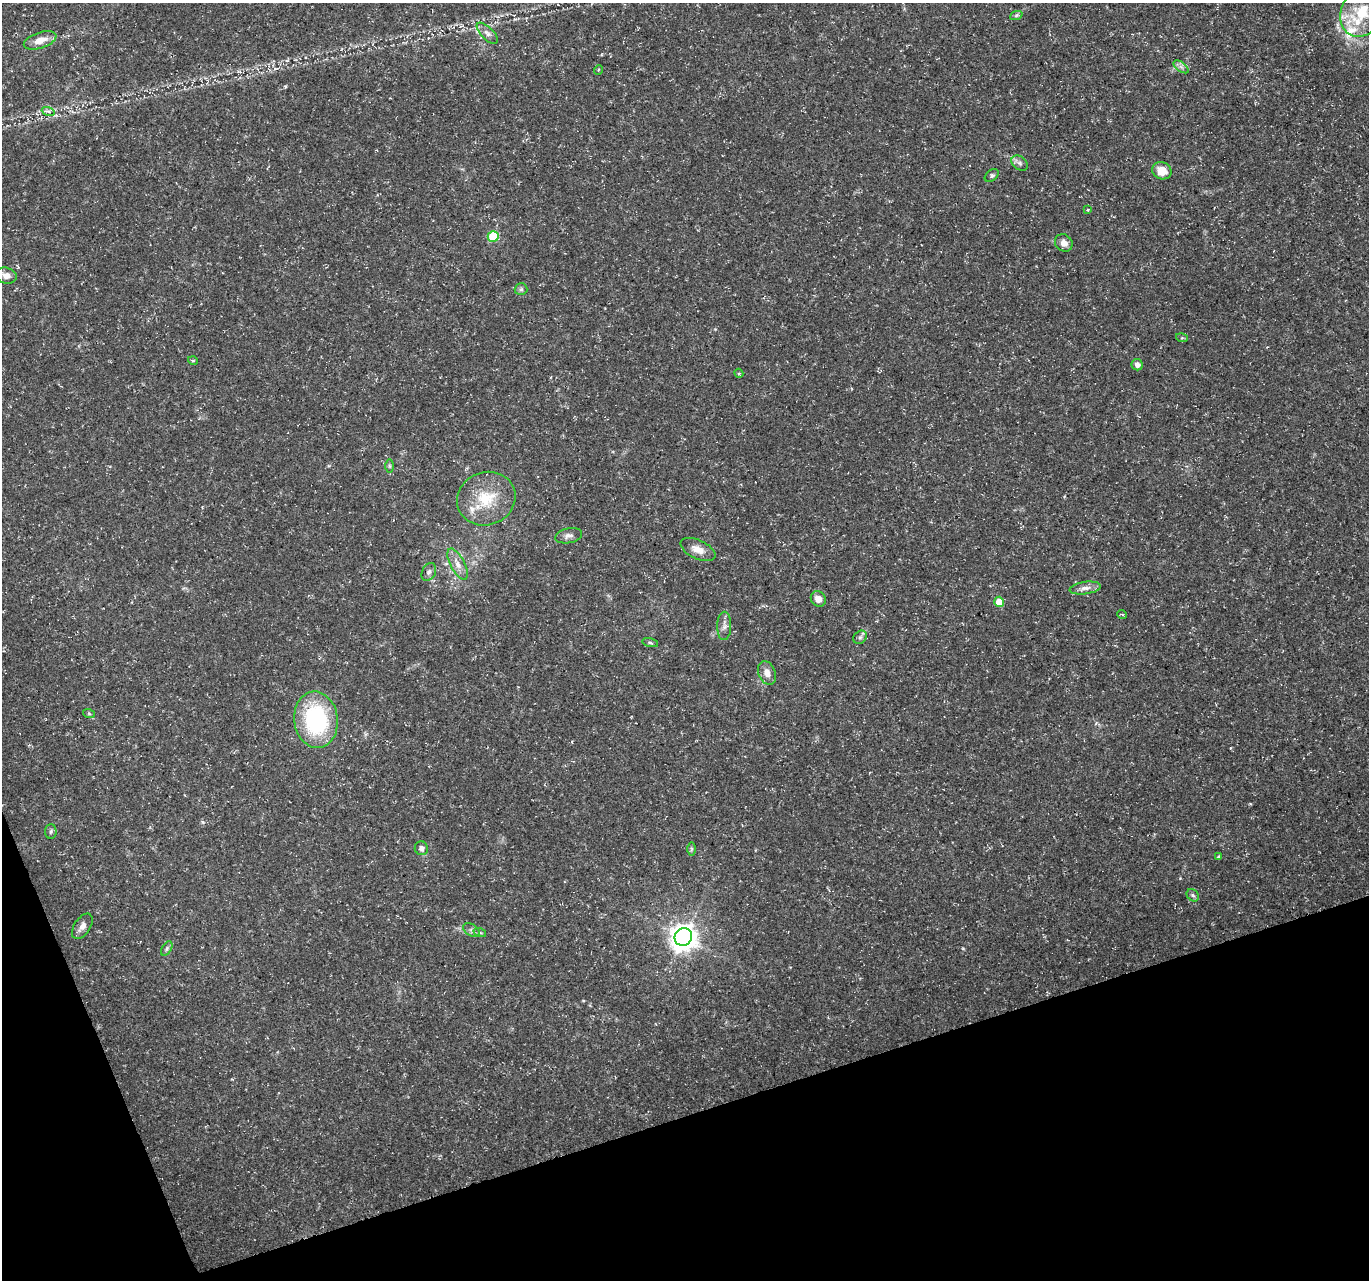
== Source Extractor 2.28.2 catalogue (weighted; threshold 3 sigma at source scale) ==
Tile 14 of 4 x 4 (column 2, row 4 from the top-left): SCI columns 1370-2736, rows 127-1404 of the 5471 x 5308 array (HDU 1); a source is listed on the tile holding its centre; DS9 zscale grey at full resolution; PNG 1371 x 1282 px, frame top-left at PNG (2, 3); each listed source drawn as its Kron ellipse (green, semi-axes under 4 px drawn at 4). Shown black and unused: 16% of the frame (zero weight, under 3 of 5 exposures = <1% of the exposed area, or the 3 px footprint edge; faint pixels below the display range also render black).
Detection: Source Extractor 2.28.2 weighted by HDU 2 'WHT'; one run over the whole footprint, this tile lists its part. Background 0.0211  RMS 0.0032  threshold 0.0145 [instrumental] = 3 sigma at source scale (4.5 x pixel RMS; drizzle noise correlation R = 1.50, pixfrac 1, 0.0396/0.0396 arcsec/px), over >= 5 px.
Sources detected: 50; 1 cosmic-ray / hot-pixel residue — neither listed nor drawn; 4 inside a brighter listed object's ellipse — not listed separately; the other 45 listed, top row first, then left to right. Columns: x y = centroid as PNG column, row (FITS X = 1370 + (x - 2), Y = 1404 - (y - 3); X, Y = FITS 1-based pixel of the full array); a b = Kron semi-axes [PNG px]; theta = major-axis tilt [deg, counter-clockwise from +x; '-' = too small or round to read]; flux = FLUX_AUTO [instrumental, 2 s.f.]
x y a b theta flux
1362 12 26 21 62 10
1016 16 6 4 20 0.51
487 33 13 6 -45 1.6
40 40 17 8 18 3.7
1181 67 9 4 -37 1
598 70 5 3 - 0.25
48 111 7 4 -19 0.61
1020 163 9 6 -41 0.93
1162 171 10 8 -22 4.4
992 176 8 5 38 0.69
1088 210 4 3 - 0.26
493 236 5 5 - 17
1064 243 9 8 - 2.4
6 276 11 7 -17 2.3
521 289 6 6 - 0.66
1182 338 6 4 -17 0.44
193 361 5 3 - 0.37
1137 365 5 5 - 1.5
739 373 5 4 - 0.49
390 466 6 4 -89 0.49
486 499 29 26 21 13
569 536 13 7 12 1.5
698 549 19 9 -25 3.1
457 564 17 7 -63 2.8
429 572 9 6 62 1.1
1085 588 16 6 7 1.8
818 599 8 7 - 2.3
999 602 5 5 - 4.4
1122 614 5 3 - 0.28
724 626 14 7 89 1.6
860 637 7 6 - 0.86
650 643 8 3 -14 0.51
767 673 12 8 -68 2.3
89 714 6 4 -20 0.39
316 720 28 22 -83 34
51 831 7 5 87 0.66
421 848 7 6 - 1.3
691 849 7 4 -90 0.5
1219 857 4 3 - 0.57
1193 895 7 5 -45 0.66
82 926 14 8 57 2.1
471 930 9 6 -36 1.1
480 933 6 4 -19 0.54
683 937 9 8 - 360
167 948 8 4 60 0.73